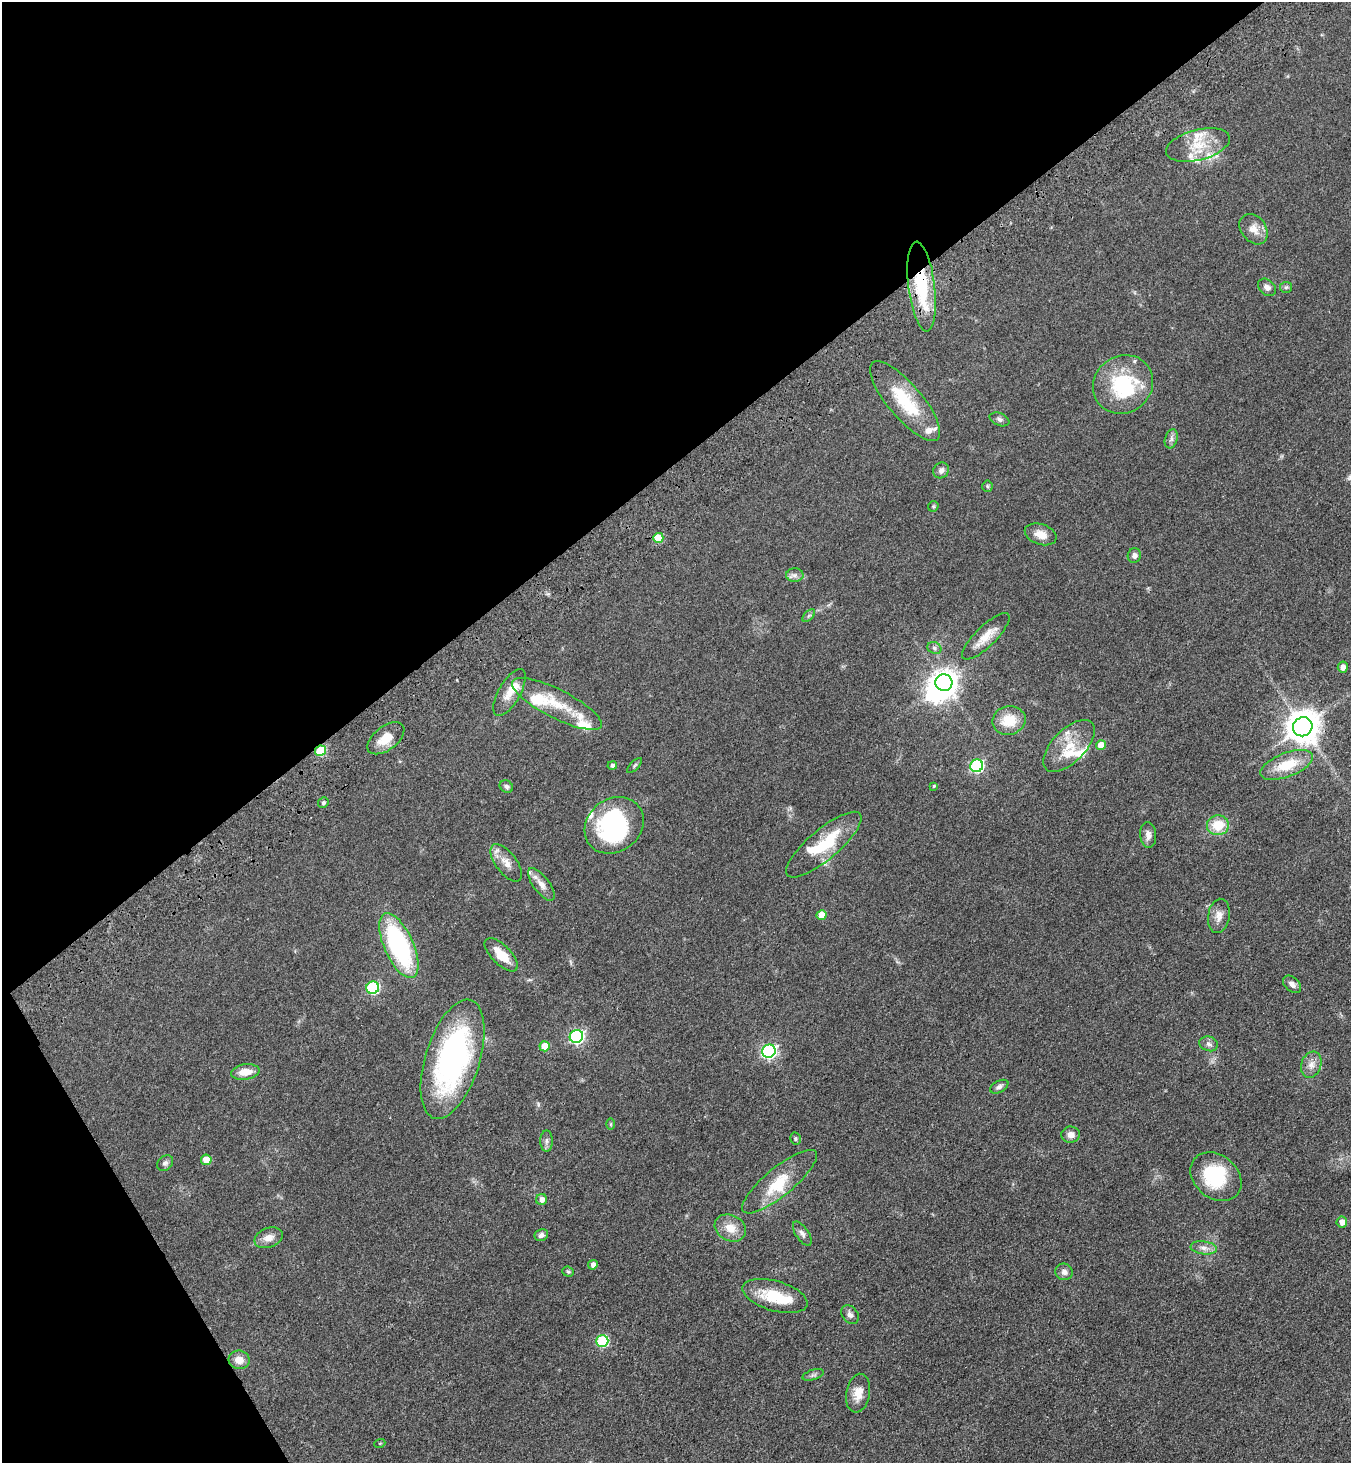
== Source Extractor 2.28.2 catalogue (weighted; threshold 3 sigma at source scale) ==
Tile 5 of 4 x 4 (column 1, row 2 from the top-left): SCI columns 371-1719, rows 3024-4484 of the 6001 x 6046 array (HDU 1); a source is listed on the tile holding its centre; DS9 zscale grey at full resolution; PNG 1353 x 1465 px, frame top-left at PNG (2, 2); each listed source drawn as its Kron ellipse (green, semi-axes under 4 px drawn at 4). Shown black and unused: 35% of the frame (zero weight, under 3 of 4 exposures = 6% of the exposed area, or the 3 px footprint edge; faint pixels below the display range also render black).
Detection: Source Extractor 2.28.2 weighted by HDU 2 'WHT'; one run over the whole footprint, this tile lists its part. Background 0.0589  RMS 0.006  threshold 0.0272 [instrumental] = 3 sigma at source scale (4.5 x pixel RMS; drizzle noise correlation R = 1.50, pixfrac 1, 0.05/0.05 arcsec/px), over >= 5 px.
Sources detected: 103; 4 inside a brighter object's white glare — neither listed nor drawn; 18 inside a brighter listed object's ellipse — not listed separately; the other 81 listed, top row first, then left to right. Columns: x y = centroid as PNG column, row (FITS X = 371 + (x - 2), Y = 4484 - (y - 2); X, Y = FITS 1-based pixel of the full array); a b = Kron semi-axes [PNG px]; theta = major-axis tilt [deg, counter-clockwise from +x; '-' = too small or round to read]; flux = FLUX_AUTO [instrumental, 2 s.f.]
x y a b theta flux
1198 145 33 15 14 17
1254 229 17 12 -51 6.8
922 287 45 13 -83 42
1267 287 10 7 -41 3
1286 287 6 5 - 1.2
1123 384 31 28 38 41
905 401 50 17 -50 32
999 419 10 6 -21 1.7
1171 439 10 6 73 2
941 470 8 7 - 2.6
987 486 5 5 - 0.84
933 506 6 5 - 0.73
1041 534 16 10 -18 6.3
658 538 5 5 - 15
1134 555 7 6 - 2.3
795 575 8 7 - 2.2
809 616 8 4 45 1.1
986 636 31 10 44 9.4
934 648 7 5 -23 1.5
1343 667 6 5 - 3.1
944 683 8 8 - 590
509 693 26 11 60 8.3
557 704 50 14 -27 20
1009 720 17 14 12 14
1303 727 10 9 - 1100
386 738 21 12 37 10
1101 745 5 5 - 8.3
1069 746 33 16 46 17
320 751 5 5 - 25
635 765 10 4 46 1
1287 765 28 12 21 17
612 766 5 4 - 1.9
977 766 6 6 - 80
934 786 4 3 - 0.88
506 787 7 5 -32 1.6
323 803 5 5 - 0.96
614 825 31 26 38 79
1218 825 11 10 - 14
1148 835 13 8 -84 3.6
824 845 47 15 40 28
506 863 22 10 -53 6.7
541 884 19 8 -54 5.1
822 915 5 5 - 8.3
1219 916 17 11 80 5
399 946 35 14 -66 88
501 955 21 9 -45 11
1292 984 10 7 -41 2.8
373 988 6 6 - 59
576 1036 7 6 - 120
1209 1044 9 7 -20 2.3
545 1046 5 5 - 13
769 1051 7 6 - 130
453 1059 62 27 73 140
1311 1065 13 10 71 4.7
245 1072 14 7 8 7.8
999 1087 10 5 28 2.1
610 1124 6 4 90 0.65
1071 1135 9 8 - 3.8
795 1139 6 5 - 0.96
547 1141 10 6 90 2
206 1160 5 5 - 11
165 1163 9 7 43 1.8
1216 1177 28 21 -40 32
780 1182 47 14 39 19
542 1200 5 5 - 3.6
1342 1222 5 5 - 4.4
730 1228 16 12 -28 8.2
802 1234 14 6 -57 2.4
541 1235 7 5 24 1.9
269 1238 14 9 21 5.1
1204 1248 13 6 -8 3.2
593 1265 5 4 - 3.4
568 1272 6 5 - 0.95
1064 1272 9 8 - 2.7
775 1296 33 15 -16 21
850 1315 10 7 -52 2.5
602 1341 6 6 - 46
239 1360 10 9 - 5.7
813 1375 11 5 18 1.5
858 1393 19 11 80 7.6
380 1443 5 3 - 0.52
Overlapping masked pixels (flux is a lower limit): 4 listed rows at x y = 922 287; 658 538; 320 751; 453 1059